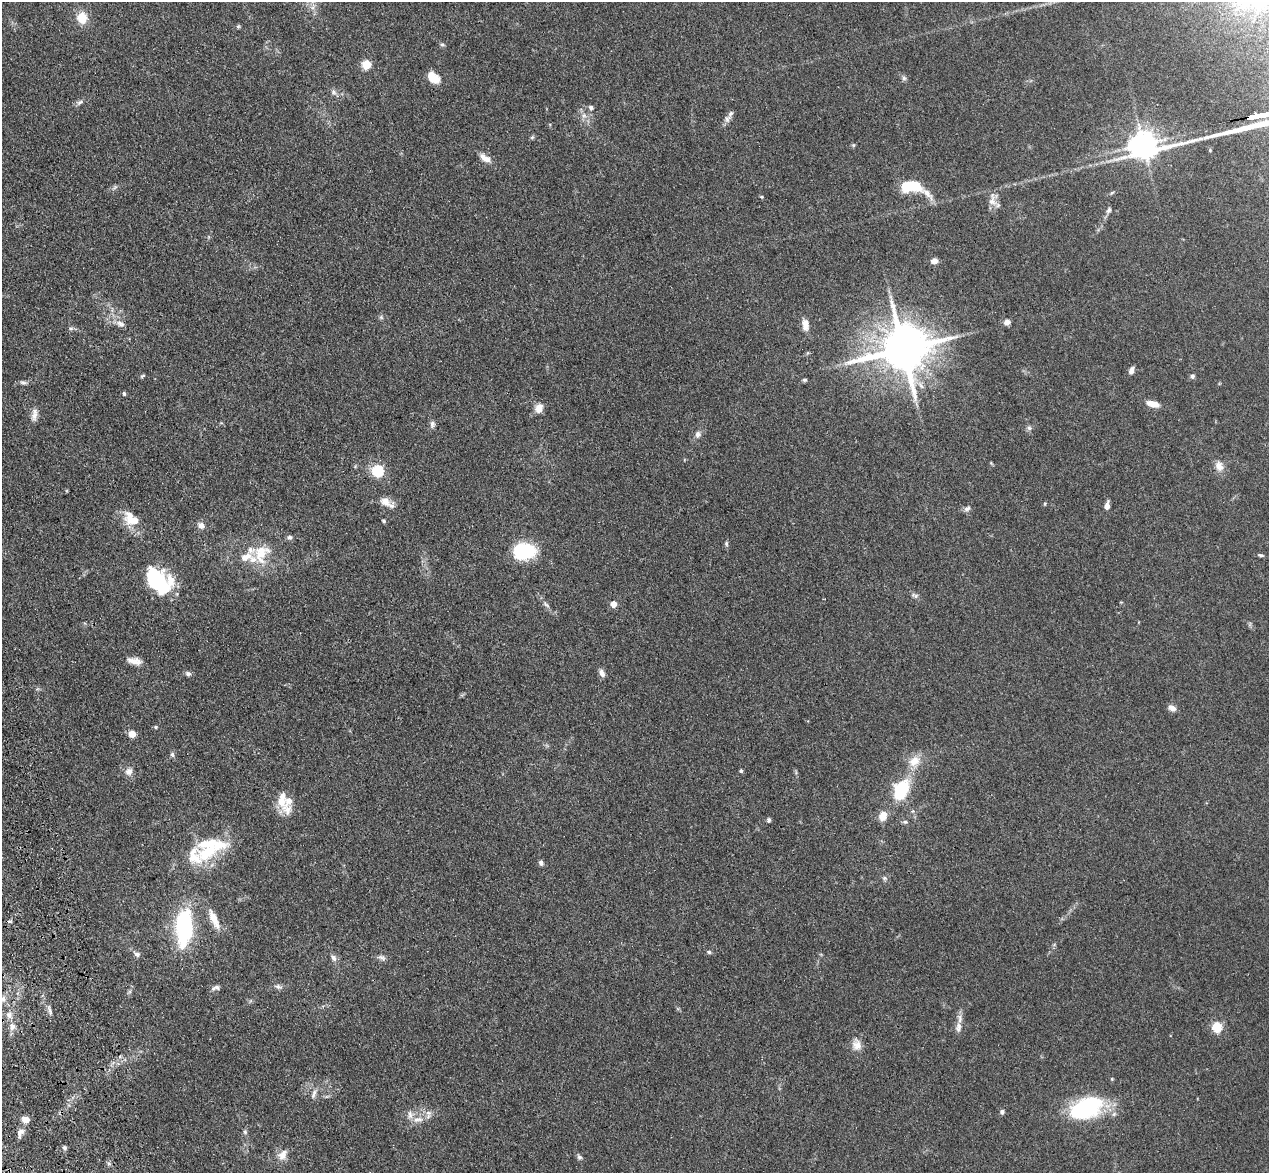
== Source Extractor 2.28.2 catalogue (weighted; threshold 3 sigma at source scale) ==
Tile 7 of 4 x 4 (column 3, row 2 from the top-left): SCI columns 2650-3916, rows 2523-3693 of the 5298 x 5161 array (HDU 1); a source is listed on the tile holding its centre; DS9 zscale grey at full resolution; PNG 1271 x 1175 px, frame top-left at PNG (2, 2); no overlay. Shown black and unused: <1% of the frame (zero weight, under 3 of 4 exposures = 6% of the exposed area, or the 3 px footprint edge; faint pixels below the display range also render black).
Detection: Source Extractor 2.28.2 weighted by HDU 2 'WHT'; one run over the whole footprint, this tile lists its part. Background 0.0711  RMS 0.0063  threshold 0.0283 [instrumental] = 3 sigma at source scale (4.5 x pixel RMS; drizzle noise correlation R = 1.50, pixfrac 1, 0.05/0.05 arcsec/px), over >= 5 px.
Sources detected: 118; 4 inside a brighter object's white glare — not listed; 14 inside a brighter listed object's ellipse — not listed separately; the other 100 listed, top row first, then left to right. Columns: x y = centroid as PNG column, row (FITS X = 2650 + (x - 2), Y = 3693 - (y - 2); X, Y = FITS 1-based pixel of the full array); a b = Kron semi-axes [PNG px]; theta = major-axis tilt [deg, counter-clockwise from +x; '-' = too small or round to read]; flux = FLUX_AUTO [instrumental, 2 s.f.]
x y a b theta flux
82 18 13 12 - 10
238 26 5 5 - 0.83
442 45 6 5 - 1.1
366 64 5 5 - 27
433 78 15 10 -43 8.9
904 78 6 5 - 1.4
334 92 7 6 - 1.7
80 102 9 6 38 1.7
591 107 7 5 -32 1.5
727 119 13 8 50 3.1
532 137 6 4 43 0.89
485 158 15 7 -31 5.3
909 186 19 9 -1 27
115 187 6 5 - 1.2
927 193 25 8 -48 5.9
762 197 5 4 - 0.68
992 200 22 10 -85 5.2
1109 210 10 6 62 1.8
934 261 8 6 12 3.1
381 317 6 5 - 1
1007 322 6 6 - 3.2
120 324 13 7 -22 3.2
805 325 16 9 -84 5
71 328 6 4 17 1
903 349 14 13 - 3100
1131 370 9 5 73 2.5
142 376 7 3 35 0.8
1192 376 6 6 - 1.5
804 380 6 4 14 0.99
23 382 10 5 -11 1.5
124 394 5 4 - 0.99
1153 404 16 7 -16 5.3
539 408 12 10 64 5
34 415 15 8 82 3.7
432 424 9 6 84 2.1
1029 428 7 5 -45 1.4
698 434 9 7 80 2.6
1219 466 14 10 -60 5.1
378 471 6 6 - 66
385 501 15 10 -23 5.5
1045 504 5 3 - 0.54
1107 506 7 5 82 4
967 509 10 6 31 1.8
133 521 24 10 -2 8.3
384 521 4 4 - 0.94
201 525 8 7 - 3.5
290 537 7 6 - 1.5
726 543 7 5 -89 1.1
524 551 16 12 8 51
261 553 28 20 66 18
1261 555 8 4 -9 1.1
161 588 22 15 -11 20
915 596 10 5 -35 1.7
546 604 12 5 -44 2.1
613 604 5 5 - 6.9
134 661 18 8 -11 5
188 673 7 6 - 1.7
602 673 9 6 -59 3.1
1172 708 10 7 -29 2.9
156 727 5 4 - 0.91
132 734 5 5 - 13
172 754 7 6 - 1.4
914 761 15 12 41 9
129 771 9 8 - 3.6
741 771 5 4 - 0.82
901 791 15 9 66 43
281 801 16 11 -84 8.8
883 816 11 8 65 6.8
769 820 5 4 - 1.3
905 822 6 5 - 1.2
208 852 36 21 41 28
541 863 6 5 - 1.8
884 878 7 5 0 1.3
213 918 23 8 -66 8.8
10 921 7 3 -9 0.81
184 928 31 14 86 77
709 952 6 5 - 1
137 954 9 6 -26 2.1
382 957 12 7 -20 2.2
333 958 10 6 -65 2.3
278 986 8 6 -26 1.8
217 988 9 6 -30 1.7
3 999 9 5 82 2.1
50 1010 15 4 -75 2
9 1015 10 6 -90 3.2
12 1026 9 8 - 3.6
958 1027 15 8 83 4
1217 1027 5 5 - 39
857 1045 17 12 -81 5.6
314 1094 15 5 66 2.6
1089 1107 25 19 7 66
1002 1112 6 5 - 1.7
1114 1114 7 5 46 1.5
26 1119 5 5 - 13
418 1119 16 8 9 5.2
245 1132 7 6 - 1.2
20 1133 13 8 66 3.2
64 1148 6 4 -48 1.3
283 1155 16 11 54 5.5
579 1157 8 6 -44 1.4
Overlapping masked pixels (flux is a lower limit): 1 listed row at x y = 903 349